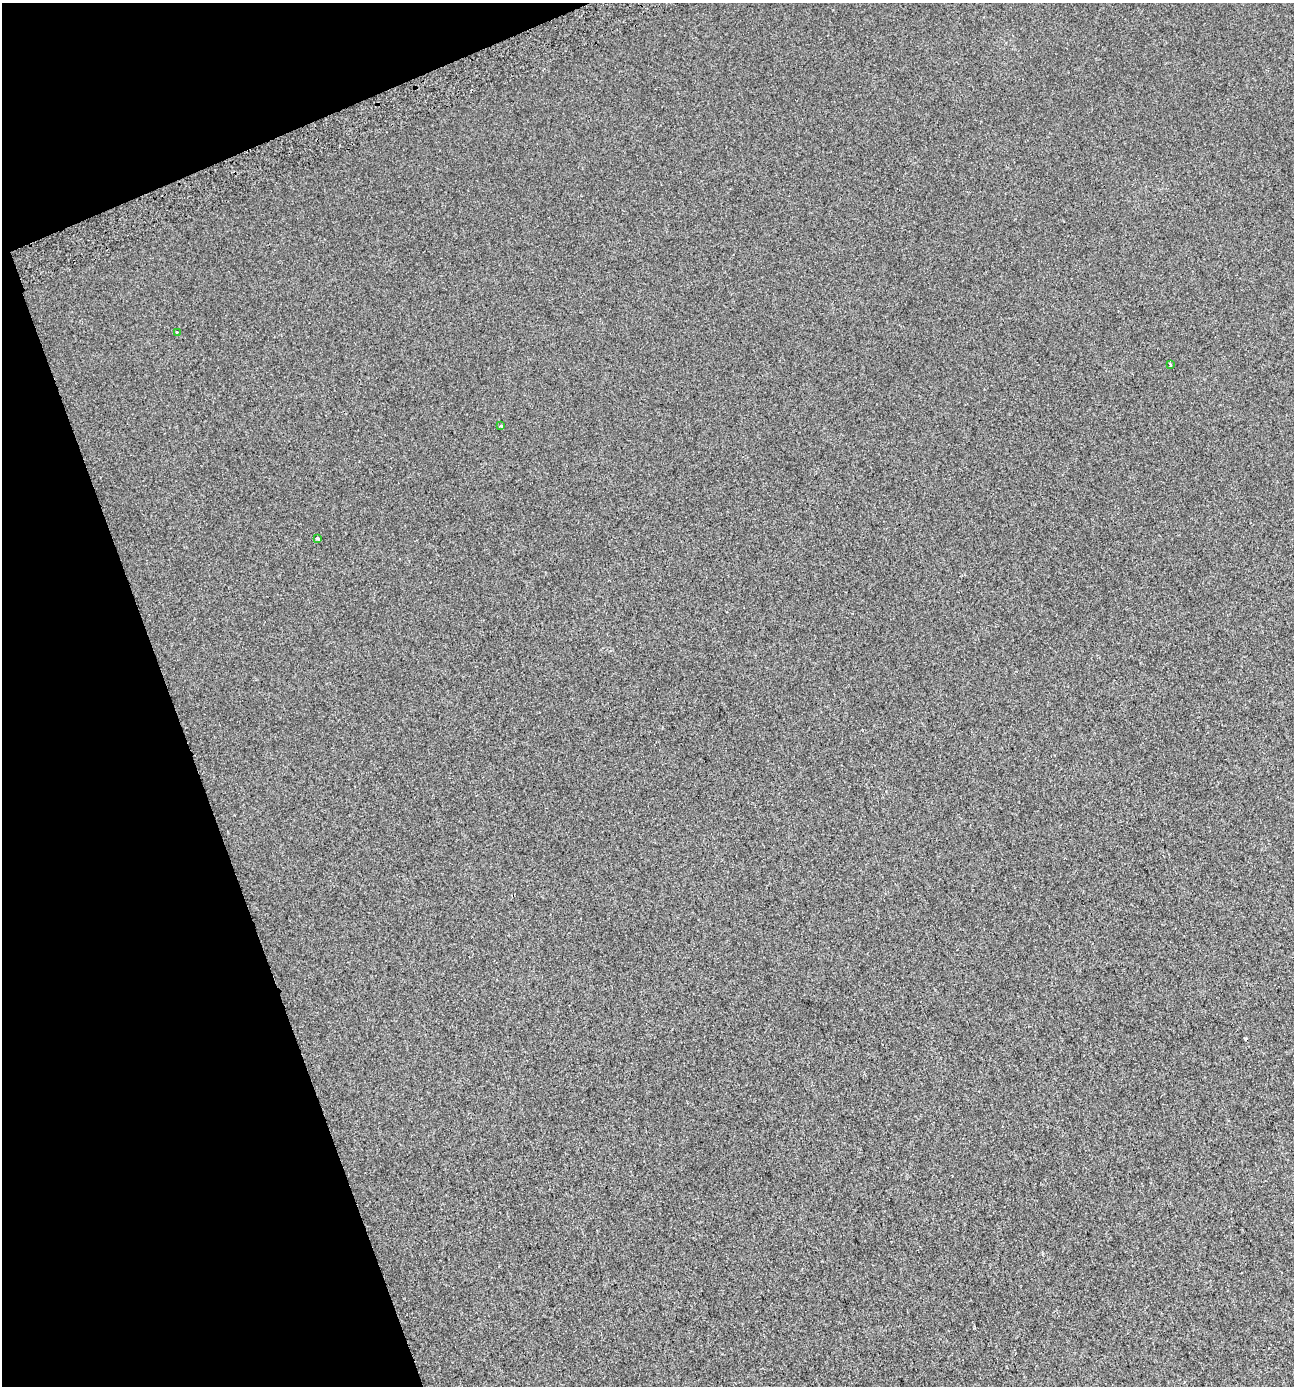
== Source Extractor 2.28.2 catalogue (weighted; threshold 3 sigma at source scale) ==
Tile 5 of 4 x 4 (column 1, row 2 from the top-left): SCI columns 104-1395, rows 2819-4202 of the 5420 x 5628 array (HDU 1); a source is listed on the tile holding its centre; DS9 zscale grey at full resolution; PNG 1296 x 1388 px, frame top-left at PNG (2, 3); each listed source drawn as its Kron ellipse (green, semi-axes under 4 px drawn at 4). Shown black and unused: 18% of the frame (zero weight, under 2 of 3 exposures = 2% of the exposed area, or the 3 px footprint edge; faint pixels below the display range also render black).
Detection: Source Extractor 2.28.2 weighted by HDU 2 'WHT'; one run over the whole footprint, this tile lists its part. Background 0.00187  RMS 0.0055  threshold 0.0245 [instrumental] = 3 sigma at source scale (4.5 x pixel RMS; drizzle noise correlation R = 1.50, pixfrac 1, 0.0396/0.0396 arcsec/px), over >= 5 px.
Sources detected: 5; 1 cosmic-ray / hot-pixel residue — neither listed nor drawn; the other 4 listed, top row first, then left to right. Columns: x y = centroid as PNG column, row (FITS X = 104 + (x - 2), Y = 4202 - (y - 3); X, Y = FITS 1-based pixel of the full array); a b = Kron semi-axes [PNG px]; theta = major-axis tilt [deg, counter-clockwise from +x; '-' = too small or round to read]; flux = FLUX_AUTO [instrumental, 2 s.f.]
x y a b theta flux
177 332 4 2 - 0.52
1170 364 3 3 - 3.8
501 426 3 3 - 1.1
317 538 4 3 - 0.64